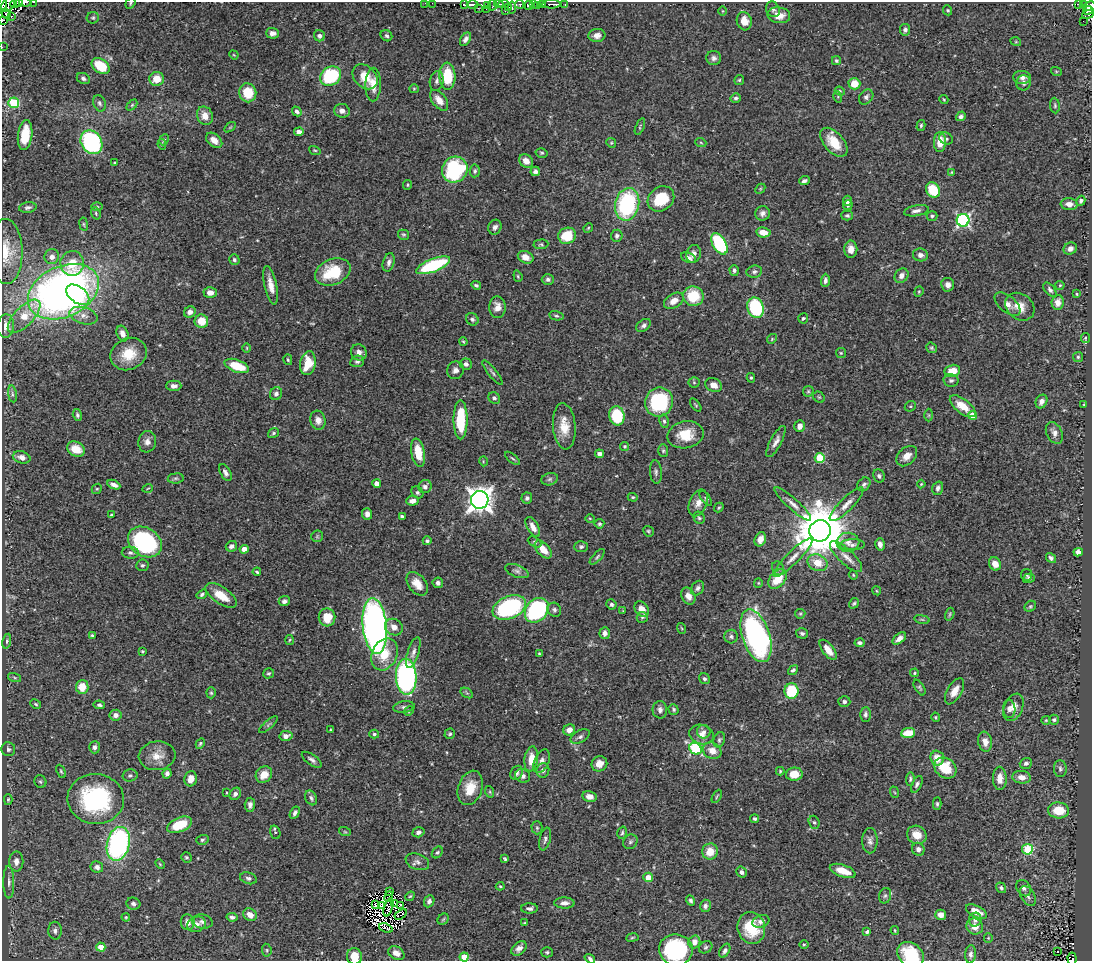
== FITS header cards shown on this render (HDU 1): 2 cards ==
NAXIS1  =                 1090
NAXIS2  =                  959

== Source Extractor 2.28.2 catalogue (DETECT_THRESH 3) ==
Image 1090 x 959 px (HDU 1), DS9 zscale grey, 1 PNG px = 1 image px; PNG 1094 x 963 px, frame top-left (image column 1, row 959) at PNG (2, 2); each listed source drawn as its Kron ellipse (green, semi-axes under 4 px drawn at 4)
Background 0.434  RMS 0.023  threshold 0.068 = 3 sigma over >= 5 px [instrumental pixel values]
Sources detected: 528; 10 with non-positive FLUX_AUTO (blend fragments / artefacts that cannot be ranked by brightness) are neither listed nor drawn; of the other 518, the 500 brightest by FLUX_AUTO listed and drawn (18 fainter detections omitted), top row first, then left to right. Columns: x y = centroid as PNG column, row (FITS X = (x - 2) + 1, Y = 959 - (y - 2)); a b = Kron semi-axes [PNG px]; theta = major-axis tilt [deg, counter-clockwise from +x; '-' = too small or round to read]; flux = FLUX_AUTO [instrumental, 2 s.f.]
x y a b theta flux
20 2 4 2 - 54
25 2 6 2 -2 30
33 2 3 2 - 25
15 3 5 2 - 24
130 3 6 4 53 2.1
425 3 2 2 - 2
432 3 2 2 - 4.4
464 4 3 3 - 130
499 4 4 2 - 76
504 4 5 2 - 22
520 4 4 3 - 49
533 4 3 2 - 24
542 4 3 3 - 44
551 4 9 3 1 240
565 4 3 2 - 7.9
1079 4 3 2 - 18
1083 4 3 2 - 11
2 5 7 2 86 140
8 5 8 5 46 19
472 5 6 3 -1 220
492 5 5 4 - 27
529 5 5 4 - 210
537 5 4 2 - 5.6
487 6 3 2 - 16
1090 6 6 5 - 92
508 7 3 2 - 12
478 8 3 2 - 2.5
512 8 6 2 84 24
486 9 3 2 - 3.1
773 9 8 6 -61 4.2
505 10 3 2 - 5.9
948 10 5 4 - 2.1
1088 10 5 3 - 65
723 11 5 3 - 1.4
6 14 5 2 - 5.9
1088 14 6 3 22 21
779 15 11 8 -7 17
11 16 3 2 - 34
93 18 6 5 - 2.5
2 20 2 2 - 39
744 21 9 7 -73 17
1083 21 2 2 - 5.9
905 30 6 5 - 4.8
272 33 6 5 - 6.5
597 35 8 6 5 7.9
319 36 5 5 - 5.8
386 36 6 5 - 3.2
465 39 7 4 55 5.2
1016 42 5 3 - 1.3
2 47 2 2 - 5.8
234 55 5 4 - 1.5
714 58 7 7 - 5.2
836 61 4 4 - 2.5
101 66 10 6 -35 55
1056 71 5 3 - 1.5
331 76 11 9 35 110
447 76 13 8 -87 58
365 77 14 10 -46 29
1022 77 9 6 -6 8.3
83 78 7 5 -26 3.9
157 79 7 7 - 23
739 80 5 5 - 2.2
437 81 10 7 80 5.5
1023 83 8 7 - 5.6
373 84 17 7 89 22
854 84 6 6 - 24
414 89 5 4 - 1.6
840 91 5 4 - 1.9
248 93 9 8 - 42
838 97 5 3 - 1.6
866 97 8 6 50 4.8
736 98 5 4 - 3.4
439 100 12 7 -52 14
944 100 5 3 - 1.6
14 103 5 5 - 100
99 103 8 6 -67 4.3
132 105 6 4 45 2.1
1055 105 8 5 -84 2.7
297 111 5 4 - 4.1
342 111 8 7 - 7.4
205 116 9 7 -65 15
961 116 5 4 - 4.1
921 125 5 4 - 2.5
230 127 6 3 37 1.5
640 127 9 3 68 2
299 132 5 4 - 6.4
25 135 15 7 82 41
946 139 7 5 -26 3.6
164 140 6 4 64 2.4
214 140 9 6 -40 11
91 142 12 10 -58 240
834 142 17 9 -49 34
940 142 10 6 88 27
611 143 5 4 - 2
701 143 5 3 - 1.5
162 144 5 4 - 1.8
315 150 6 3 -19 1.7
542 153 6 4 -13 2.4
526 161 7 6 - 13
115 163 4 3 - 1.9
455 170 13 12 - 190
475 171 6 5 - 3.1
535 171 5 4 - 4.8
952 172 3 3 - 1.4
804 181 5 4 - 4.7
408 185 5 2 - 1.6
760 189 6 4 46 1.9
933 190 8 6 -55 49
661 199 14 11 38 51
847 201 5 4 - 6.5
1081 201 5 4 - 3.8
627 204 16 12 78 160
1069 204 8 6 -6 9.4
848 205 5 5 - 2.7
28 207 9 5 8 4.3
97 207 6 4 0 2.2
916 211 12 5 10 6.6
96 213 6 4 -71 2.4
762 213 7 7 - 5.9
847 215 6 5 - 2.8
932 216 5 5 - 2.9
963 220 6 6 - 300
84 224 7 3 -81 1.9
495 227 7 6 - 6.3
588 228 5 4 - 1.7
763 232 7 5 -8 17
403 235 5 5 - 2.3
567 236 9 8 - 47
617 236 6 6 - 4.1
541 244 7 4 3 2.6
719 244 12 6 -60 110
851 249 8 6 90 11
1070 249 7 6 - 7
6 251 32 16 -89 41
694 254 9 7 73 7.3
920 255 7 6 - 6.2
52 257 7 7 - 9.3
526 257 8 6 -23 14
689 258 8 4 -24 5.3
234 260 5 5 - 2.9
389 262 9 5 73 5.9
72 263 12 12 - 51
433 265 18 6 21 120
734 270 5 4 - 4.1
333 272 18 12 23 61
754 272 8 6 8 4.7
518 276 6 4 -71 2
901 276 8 6 51 8.4
548 279 6 5 - 4
825 280 6 4 89 4.7
271 285 19 6 -77 16
476 285 5 4 - 2.7
948 285 7 6 - 8
1060 285 4 4 - 1.7
1050 290 8 5 -52 4.6
63 292 37 25 25 1000
919 292 5 4 - 1.9
210 293 6 5 - 10
1077 294 4 3 - 1.6
78 295 13 8 -37 59
693 296 10 10 - 48
674 301 10 7 32 12
1058 302 7 6 - 12
1007 304 15 8 -40 10
497 307 10 8 -89 12
1020 307 16 12 -38 19
756 308 10 8 -71 110
190 312 6 5 - 8.3
24 316 21 9 46 34
84 316 14 8 -16 12
556 316 7 4 -10 2.7
803 318 5 5 - 3
472 319 7 5 -46 3.5
201 321 7 6 - 27
644 325 8 5 37 4.7
6 326 12 8 85 12
122 333 8 5 -68 11
1085 338 5 4 - 1.7
772 339 5 4 - 1.9
463 342 4 3 - 1.7
247 348 5 3 - 1.3
932 348 6 5 - 2.3
359 352 8 7 - 7.8
841 353 5 5 - 2.2
129 354 19 15 25 39
1078 357 5 5 - 2.3
288 360 5 4 - 2.2
357 361 7 5 11 4.4
308 363 12 7 80 36
466 364 6 5 - 4.5
237 366 13 6 -20 43
455 370 9 8 - 7.4
952 371 8 6 13 25
492 373 15 4 -52 4.1
751 378 5 4 - 2.2
951 380 7 6 - 4.4
694 382 5 5 - 2.3
713 385 8 6 -23 12
174 386 7 5 0 7.1
808 391 6 5 - 2.2
12 394 8 4 -82 3.1
276 394 7 6 - 5
819 397 6 5 - 2.3
494 398 6 5 - 3.7
1041 401 7 5 61 7.5
659 402 15 13 62 140
696 405 7 4 -51 2.2
1084 405 3 2 - 1.5
910 406 6 5 - 2.2
963 406 15 7 -38 29
77 415 6 4 -73 3.1
929 415 6 4 -90 2.2
972 415 4 4 - 31
617 416 9 7 -76 71
318 420 9 7 -76 10
461 420 20 7 90 74
664 421 7 4 -80 3.3
564 426 23 11 -85 28
800 426 6 5 - 8.8
273 433 6 4 35 2.7
1054 433 11 7 -64 8.2
686 435 18 13 12 37
147 442 11 9 81 9
776 442 17 5 62 8.9
625 446 4 4 - 2.1
76 449 9 7 -24 24
663 451 6 5 - 2.5
418 453 14 6 -79 33
599 454 4 4 - 5.6
907 456 12 8 43 13
22 457 9 6 -16 7
512 458 9 3 -39 2.6
820 458 5 5 - 94
483 461 5 3 - 1.3
656 472 12 6 -85 4.6
225 473 9 5 -60 5.1
879 476 7 5 -67 4.2
176 478 8 5 6 3
550 479 8 6 17 3.8
377 484 4 4 - 14
864 484 7 6 - 4
921 484 4 3 - 1.5
114 485 7 4 -25 7.2
425 487 7 6 - 6
148 488 5 3 - 1.4
938 488 7 5 71 5.3
97 489 5 4 - 2
417 492 7 5 -44 3.2
633 497 5 4 - 2.1
527 498 5 5 - 3.6
706 498 9 4 -54 2.9
480 500 9 8 - 1400
412 501 6 5 - 7.5
698 503 14 8 66 12
793 504 24 5 -42 11
847 504 23 6 45 13
719 508 5 3 - 2.1
367 514 6 5 - 7.2
111 515 3 3 - 2.6
402 516 4 3 - 3.9
590 518 5 3 - 1.5
699 518 6 5 - 2.7
599 524 5 4 - 2.6
533 527 11 5 -60 12
648 531 5 5 - 2.2
820 531 11 10 - 9200
317 536 6 6 - 2.3
760 539 7 5 67 12
427 541 4 4 - 2.7
145 542 18 14 -33 220
535 542 7 4 -28 2.3
848 542 11 9 -1 12
880 544 6 4 -75 8.5
852 545 12 5 2 6
231 546 6 5 - 5.8
581 547 6 5 - 3.6
244 549 4 4 - 10
543 549 11 6 -47 19
1078 552 5 4 - 8.3
130 553 8 6 -4 4.4
846 556 21 7 -43 14
597 557 10 3 46 2.8
793 558 26 6 44 14
1051 558 5 4 - 4
817 563 10 8 -23 26
995 564 7 5 -63 13
142 565 6 6 - 3
778 568 7 5 -63 3.4
517 571 12 6 -20 5.5
257 572 4 3 - 2.5
853 575 4 4 - 1.8
1027 575 6 5 - 2.8
1029 578 6 4 19 3.3
778 579 11 7 50 33
438 583 5 5 - 5.1
758 583 5 4 - 1.7
417 584 13 8 -50 18
697 588 8 6 56 4.6
877 591 4 3 - 1.4
202 594 6 4 35 3.2
221 595 18 8 -34 29
688 596 9 6 -62 10
284 601 5 5 - 4.9
854 603 5 4 - 2.3
611 604 5 5 - 3.6
1030 606 6 5 - 2.3
509 607 17 11 23 190
642 609 8 6 -54 14
537 610 13 10 49 210
554 610 7 6 - 4.5
623 611 4 4 - 1.3
800 614 5 4 - 2
950 614 7 4 74 2.1
327 617 9 8 - 34
642 617 5 5 - 2.5
922 619 8 4 -9 2.2
375 626 28 12 -84 810
394 627 9 8 - 12
681 628 5 3 - 1.4
605 633 6 5 - 5.9
802 633 6 5 - 3.4
92 635 3 3 - 2.1
756 636 27 13 -72 380
731 637 7 6 - 3.8
899 639 8 4 38 7.8
289 640 5 3 - 1.5
7 641 7 4 78 2.7
859 643 5 4 - 4.3
828 650 12 5 -53 17
142 651 3 3 - 1.8
413 652 16 5 73 7.6
384 654 17 12 64 36
539 654 3 3 - 2.1
793 670 5 4 - 3.1
269 673 5 5 - 2.5
915 673 4 3 - 1.6
406 677 18 10 -88 410
15 678 7 3 -19 2.1
704 679 6 5 - 3.1
82 687 7 6 - 26
920 688 9 4 -59 2.7
792 691 8 7 - 65
954 691 14 7 60 15
211 693 5 4 - 2.3
467 693 7 4 -34 2.5
844 702 6 5 - 4.1
36 704 6 4 -28 2.2
99 705 6 4 -10 3.9
404 707 11 6 7 5.2
1013 707 14 9 65 13
673 709 5 5 - 2.8
1009 709 9 6 -87 5.7
660 710 9 7 -86 6.4
409 711 5 4 - 2
865 714 7 5 88 4
116 715 6 5 - 7.6
935 717 5 3 - 1.6
1046 720 5 4 - 1.7
1054 720 5 5 - 2.8
268 725 12 4 41 3.2
331 730 3 2 - 1.5
569 730 6 5 - 9.8
704 732 7 6 - 5.3
908 733 7 5 8 28
374 734 5 4 - 2.7
450 734 5 5 - 2.5
702 735 12 9 -17 11
286 736 6 5 - 7.8
580 737 10 6 29 4.7
719 740 8 5 72 3.8
985 742 10 7 -80 12
200 744 5 4 - 2.3
95 747 6 5 - 4.9
8 749 7 7 - 4.4
696 749 6 5 - 180
712 751 9 8 - 15
157 756 18 14 6 22
937 758 7 6 - 20
531 759 13 6 81 20
312 760 11 5 -35 5
542 761 12 7 66 9.4
1026 763 6 5 - 4.5
599 764 8 7 - 12
945 768 12 9 -38 46
1060 769 8 6 -88 4
543 770 7 6 - 5.6
61 771 7 4 -65 2.2
780 771 4 3 - 2
167 773 5 4 - 5.4
517 773 7 6 - 5.1
264 774 9 7 47 19
794 774 8 6 7 25
130 775 7 6 - 3.6
523 776 8 6 -30 5.5
1022 777 9 6 -5 12
1000 778 11 7 -89 14
191 779 7 6 - 13
910 779 7 3 85 2.6
40 782 6 6 - 2.9
917 784 9 5 64 3.9
470 788 18 12 71 30
227 792 4 3 - 1.4
490 792 6 4 -72 2
894 792 6 3 -70 1.7
235 794 6 5 - 5.1
590 796 7 5 -12 9.1
717 796 7 3 60 1.8
311 798 8 5 -61 4.4
96 799 28 25 -6 210
8 800 5 3 - 2.3
937 804 6 4 -89 2.8
250 805 7 5 86 5.6
1059 810 10 8 -4 34
295 813 7 4 60 4.1
755 819 4 3 - 2.9
814 822 7 5 -72 3.2
179 825 13 7 21 54
537 828 6 5 - 2.7
275 832 7 5 -71 2.6
345 832 6 3 -18 1.7
418 832 6 5 - 5.5
622 833 6 4 73 2.6
917 835 10 9 - 20
545 839 12 5 76 4.7
202 840 6 5 - 2.9
870 841 12 7 -89 7.2
630 842 8 6 47 3.6
118 844 17 11 76 310
918 849 6 6 - 6.5
1027 849 5 5 - 110
710 851 8 8 - 24
437 852 6 4 49 2.6
186 857 5 5 - 2.3
505 859 4 3 - 2.3
16 861 10 7 89 10
417 862 12 8 -21 6.6
160 864 5 3 - 1.5
97 867 6 5 - 6.1
843 871 13 6 -19 23
742 872 6 5 - 5.2
648 877 5 4 - 17
248 878 8 5 -17 4.6
9 882 16 5 -89 7.5
500 886 4 4 - 1.5
1001 888 5 4 - 3.6
1024 888 9 6 -55 5.5
390 891 3 2 - 4.4
410 896 5 4 - 1.7
885 896 8 6 73 3.4
1028 896 11 6 -60 6.1
389 897 5 2 - 1.8
429 901 6 5 - 4.8
691 901 5 4 - 3.2
394 903 3 2 - 1.9
564 903 10 5 -2 7.8
133 904 7 6 - 4.6
375 905 4 3 - 1.8
382 905 4 2 - 1.4
400 905 3 2 - 1.9
705 906 6 5 - 4.2
388 907 9 3 73 3.1
529 908 8 5 1 4.9
976 912 11 5 -27 16
401 914 7 3 34 3.7
250 915 7 6 - 12
941 915 5 5 - 7.9
126 917 4 3 - 1.6
232 917 5 4 - 4.5
443 919 6 5 - 2.3
975 920 7 6 - 5.5
761 921 9 6 20 5.8
188 922 8 7 - 8
202 922 10 7 -9 6.2
524 923 3 3 - 1.4
197 924 9 7 19 9.1
975 927 8 8 - 13
386 928 7 2 -21 2.7
751 928 16 13 -74 48
895 930 4 3 - 1.7
55 931 9 6 -88 5.5
867 932 4 3 - 3.5
632 937 6 3 9 1.7
988 938 4 4 - 1.6
694 942 6 6 - 12
804 944 4 3 - 1.5
101 947 4 4 - 19
706 947 7 5 33 2.8
519 948 9 6 40 7.3
267 950 6 4 -83 2.5
676 950 17 15 -7 150
725 951 8 4 60 4.4
1058 951 2 2 - 2.1
547 952 6 5 - 2.7
396 953 8 6 -28 8.7
910 954 14 11 -38 63
970 954 9 5 83 5.2
354 956 8 7 - 21
464 957 4 4 - 28
590 959 6 4 -35 3.5
1072 959 6 4 -85 59
At the frame edge (FLAGS 8, measured only in part): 17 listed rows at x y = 20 2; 25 2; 33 2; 130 3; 425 3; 432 3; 2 5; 1090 6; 2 20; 2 47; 6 251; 676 950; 910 954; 354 956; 464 957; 590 959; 1072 959
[18 fainter detections neither listed nor drawn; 10 non-positive-flux detections neither listed nor drawn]